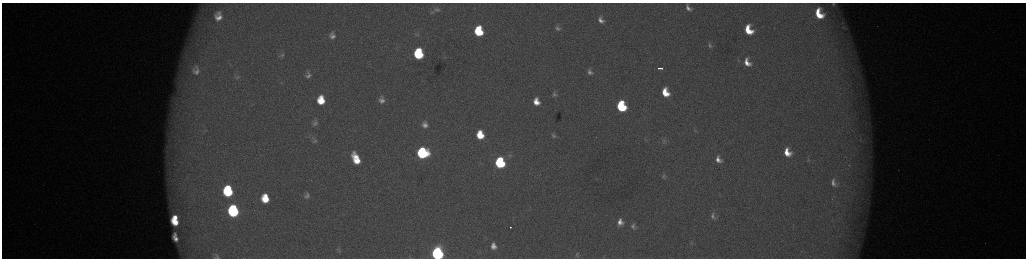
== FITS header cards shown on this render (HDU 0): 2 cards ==
NAXIS1  =                 2048 /fastest changing axis
NAXIS2  =                  512 /next to fastest changing axis

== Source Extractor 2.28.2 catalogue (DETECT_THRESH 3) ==
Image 2048 x 512 px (HDU 0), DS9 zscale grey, zoomed out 1/2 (1 PNG px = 2 x 2 image px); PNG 1028 x 260 px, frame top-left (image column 1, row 511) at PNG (2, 3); no overlay
Background 174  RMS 2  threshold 6.08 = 3 sigma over >= 5 px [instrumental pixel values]
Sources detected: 67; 4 cannot appear on this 1/2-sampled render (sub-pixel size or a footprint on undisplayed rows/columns) and are not listed; the other 63 listed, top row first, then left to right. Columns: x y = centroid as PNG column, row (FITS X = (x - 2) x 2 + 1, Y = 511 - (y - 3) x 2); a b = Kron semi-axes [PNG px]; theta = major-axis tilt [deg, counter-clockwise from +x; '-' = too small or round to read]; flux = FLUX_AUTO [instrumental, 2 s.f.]
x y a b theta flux
834 4 9 7 -24 1800
688 8 12 7 -57 3400
437 9 8 5 -6 1000
432 12 6 4 18 570
819 14 12 8 -64 13000
218 16 12 9 84 4800
601 20 9 6 -59 2800
557 28 9 7 -53 1800
748 30 9 6 -64 12000
478 31 8 6 -78 23000
417 35 5 3 - 490
332 36 6 5 - 2100
710 45 8 5 -44 1200
185 54 8 4 -50 1600
418 54 8 6 -86 33000
282 55 8 5 23 1000
738 60 6 4 -44 590
747 62 11 8 -62 5100
660 68 5 2 - 2300
196 70 15 11 -87 4800
590 72 9 7 -59 2200
308 76 6 5 - 1300
238 77 7 4 40 910
665 92 8 6 -66 9600
554 94 8 6 -61 1500
321 100 8 6 -85 9800
382 100 6 5 - 1900
536 102 7 5 -70 5100
621 106 8 6 -70 40000
315 123 6 5 - 1100
425 125 7 5 -82 2400
695 130 5 4 - 560
480 135 7 6 - 11000
553 135 5 4 - 850
315 141 7 4 50 730
664 141 9 6 -64 1500
787 152 8 6 -67 6700
422 153 8 7 - 59000
356 158 11 6 -66 10000
718 159 8 6 -64 3100
808 160 6 3 -86 500
500 162 7 6 - 51000
849 165 2 1 - 240
664 176 8 5 -86 1100
833 183 7 4 -75 1700
228 191 9 7 -82 33000
307 196 5 4 - 1300
265 198 8 6 -83 10000
233 211 8 7 - 62000
713 216 10 6 -71 1800
175 217 5 4 - 4000
175 222 8 5 -35 8100
620 222 9 7 87 3600
633 226 9 7 -74 1700
510 227 2 2 - 870
175 234 4 2 - 920
175 239 7 4 -53 2600
691 243 5 4 - 650
493 246 9 8 - 3700
339 250 6 5 - 720
437 253 7 6 - 130000
577 255 6 4 79 760
216 256 10 9 - 2100
At the frame edge (FLAGS 8, measured only in part): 4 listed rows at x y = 834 4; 688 8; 437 253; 216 256
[4 sub-pixel or undisplayed-footprint detections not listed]